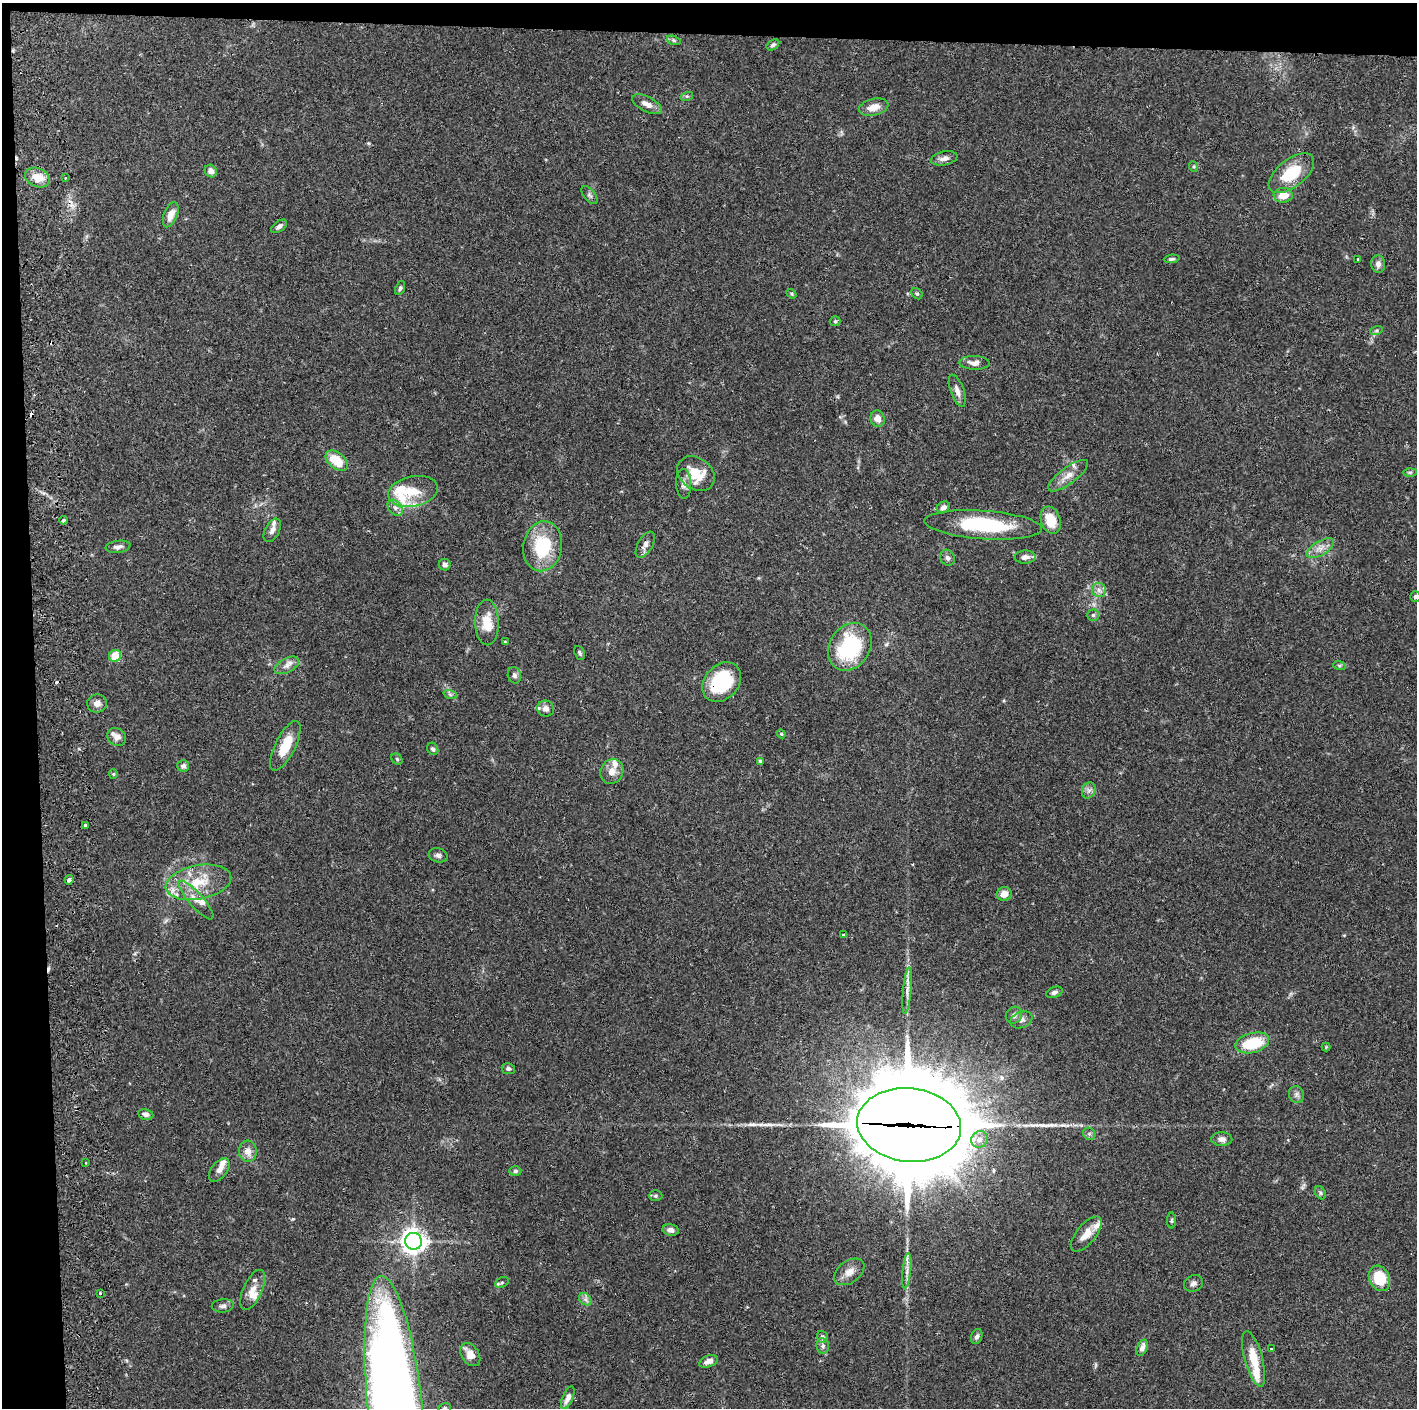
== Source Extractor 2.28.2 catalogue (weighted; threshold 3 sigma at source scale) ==
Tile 1 of 3 x 3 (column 1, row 1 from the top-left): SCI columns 59-1473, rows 2818-4223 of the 4359 x 4230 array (HDU 1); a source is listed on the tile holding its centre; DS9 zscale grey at full resolution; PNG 1419 x 1410 px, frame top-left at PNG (2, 3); each listed source drawn as its Kron ellipse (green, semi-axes under 4 px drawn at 4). Shown black and unused: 5% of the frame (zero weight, under 2 of 3 exposures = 3% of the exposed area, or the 3 px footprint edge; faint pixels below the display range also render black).
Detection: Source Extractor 2.28.2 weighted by HDU 2 'WHT'; one run over the whole footprint, this tile lists its part. Background 0.0769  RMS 0.005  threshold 0.0226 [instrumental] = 3 sigma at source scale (4.5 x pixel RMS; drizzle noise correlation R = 1.50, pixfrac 1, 0.05/0.05 arcsec/px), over >= 5 px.
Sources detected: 140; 3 cosmic-ray / hot-pixel residue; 2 long thin detections or spike segments (spike, bleed or trail) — neither listed nor drawn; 15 inside a brighter listed object's ellipse — not listed separately; the other 120 listed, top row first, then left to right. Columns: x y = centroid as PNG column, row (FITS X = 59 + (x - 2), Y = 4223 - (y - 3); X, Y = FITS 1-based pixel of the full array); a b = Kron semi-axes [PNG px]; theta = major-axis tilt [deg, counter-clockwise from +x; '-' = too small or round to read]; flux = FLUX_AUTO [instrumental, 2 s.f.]
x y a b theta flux
674 40 7 4 -20 0.86
773 45 7 5 37 1.3
687 96 6 4 17 0.8
647 104 16 7 -27 4.1
874 107 15 8 13 4.8
944 158 13 7 12 2.6
1194 167 5 3 - 0.61
211 171 6 5 - 2.8
1291 173 27 13 38 19
38 177 13 9 -24 7.2
65 178 2 2 - 0.47
589 195 10 5 -51 1.3
1283 195 9 7 3 6.6
171 215 13 6 68 4.7
279 226 9 5 36 1.7
1172 259 8 4 6 0.92
1358 260 3 3 - 0.58
1378 264 9 7 -84 2.5
400 288 7 4 67 1
792 294 5 4 - 0.65
917 294 6 4 -47 0.8
835 321 5 5 - 0.62
1376 331 6 4 19 0.83
974 363 15 7 -2 3.1
957 391 17 6 -70 3
878 419 8 7 - 3.8
337 461 13 8 -39 12
1410 472 7 4 1 0.86
696 474 20 15 -37 12
1068 476 24 8 37 5.4
683 484 15 7 -87 2.9
413 491 25 15 12 12
943 507 7 5 31 2.1
395 508 9 6 -49 2
63 520 4 3 - 0.72
1051 520 14 9 -71 11
983 525 59 14 -4 39
272 530 13 7 62 2.6
645 545 14 7 61 2.6
543 546 25 19 80 28
118 547 12 6 8 2
1320 548 15 7 32 3.8
1025 557 10 6 3 2.8
947 558 8 7 - 1.6
445 565 6 5 - 1.5
1099 590 7 7 - 2.1
1415 597 5 5 - 1.1
1093 615 5 5 - 0.93
487 622 23 12 -88 11
505 642 4 4 - 0.61
850 647 25 20 56 44
580 653 7 5 -64 0.89
115 656 6 6 - 9.2
287 665 13 7 28 2.9
1339 665 6 4 -19 0.8
514 675 8 6 -77 1.7
722 682 22 17 48 30
450 694 7 4 -20 1
97 703 10 9 - 2.9
546 709 8 8 - 2.8
781 734 4 4 - 0.58
117 737 10 8 -36 3.5
285 746 27 10 63 11
433 749 6 5 - 1
397 759 6 5 - 0.79
760 762 4 3 - 0.96
183 766 6 5 - 1.6
612 771 13 11 62 4.4
113 774 4 4 - 0.6
1089 790 8 6 70 1.8
85 825 3 3 - 0.73
438 855 9 7 -13 1.7
69 880 4 3 - 3.8
198 882 33 17 11 18
1004 894 7 7 - 4.4
196 900 25 7 -49 4.8
844 935 3 2 - 0.58
907 991 23 4 85 3.3
1054 992 8 5 22 1.6
1014 1015 9 8 - 2.2
1021 1020 11 8 21 2.3
1252 1043 17 10 14 20
1326 1047 4 4 - 0.48
508 1069 7 5 -10 1.3
1296 1094 9 7 -68 1.8
146 1114 8 5 -11 2
909 1125 52 36 -6 10000
1089 1134 7 5 -44 1.1
980 1139 8 8 - 3.2
1222 1139 10 7 0 2.5
248 1151 10 9 - 4.2
86 1163 2 2 - 0.45
219 1170 13 7 52 3.1
515 1171 6 4 2 1
1320 1193 7 5 -58 0.9
655 1196 7 5 0 0.91
1171 1221 8 4 90 0.66
671 1230 8 5 -12 2.3
1086 1234 21 9 50 6.5
413 1241 8 8 - 360
907 1271 18 4 84 2.8
849 1272 17 11 36 4.7
1379 1278 13 10 -65 16
502 1282 7 4 24 0.86
1193 1283 10 8 26 1.9
253 1290 21 9 66 5.5
100 1294 3 3 - 0.79
585 1299 7 5 -45 1.5
223 1306 11 6 5 2
822 1337 6 5 - 1.4
977 1337 8 5 69 1.4
823 1346 8 6 -81 1.6
1142 1348 8 5 69 2.5
1271 1349 3 3 - 1.6
470 1355 13 8 -56 5.7
1254 1359 29 9 -75 12
708 1361 10 5 21 3.2
568 1398 12 5 66 2.9
395 1404 128 27 -84 940
445 1408 6 5 - 0.86
Overlapping masked pixels (flux is a lower limit): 3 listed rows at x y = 722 682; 909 1125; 395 1404
Isophote crosses this tile's border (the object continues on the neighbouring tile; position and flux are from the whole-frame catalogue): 3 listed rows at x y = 1415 597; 395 1404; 445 1408